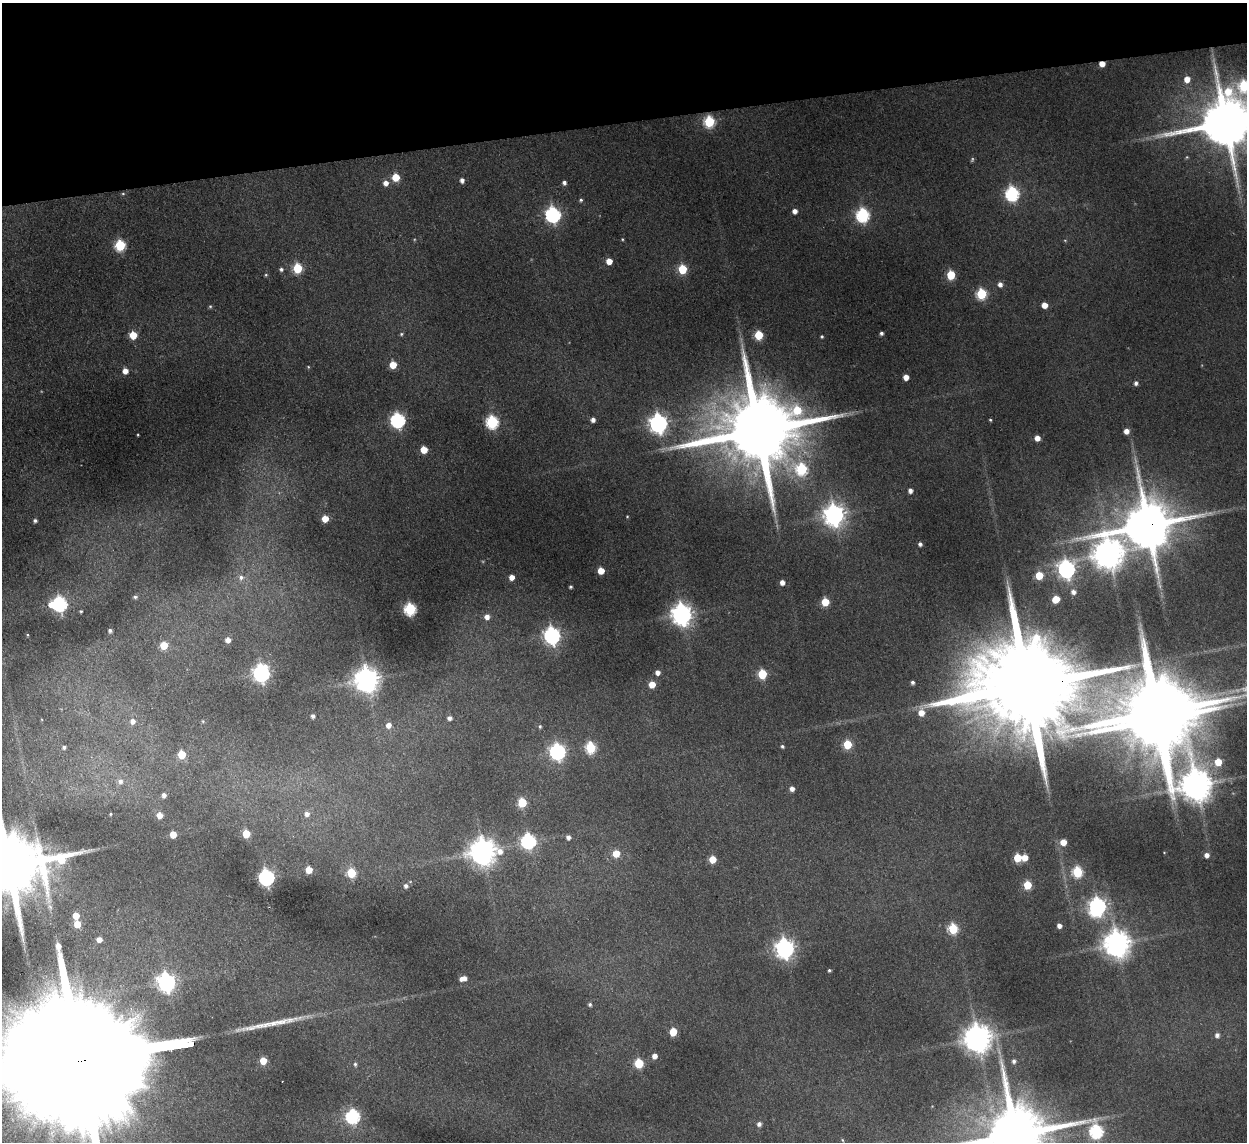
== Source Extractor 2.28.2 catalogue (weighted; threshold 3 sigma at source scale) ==
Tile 3 of 4 x 4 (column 3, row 1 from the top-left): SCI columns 2542-3786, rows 3573-4712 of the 5082 x 4980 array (HDU 1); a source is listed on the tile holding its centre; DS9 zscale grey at full resolution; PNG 1249 x 1144 px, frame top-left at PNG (2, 3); no overlay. Shown black and unused: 11% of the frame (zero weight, under 2 of 3 exposures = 3% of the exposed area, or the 3 px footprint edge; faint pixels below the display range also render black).
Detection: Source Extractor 2.28.2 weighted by HDU 2 'WHT'; one run over the whole footprint, this tile lists its part. Background 0.189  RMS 0.016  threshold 0.0721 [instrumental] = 3 sigma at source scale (4.5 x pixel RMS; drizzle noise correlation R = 1.50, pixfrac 1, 0.05/0.05 arcsec/px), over >= 5 px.
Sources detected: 157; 2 too faint to see at this stretch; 4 inside a brighter object's white glare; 1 long thin detection or spike segment (spike, bleed or trail) — not listed; the other 150 listed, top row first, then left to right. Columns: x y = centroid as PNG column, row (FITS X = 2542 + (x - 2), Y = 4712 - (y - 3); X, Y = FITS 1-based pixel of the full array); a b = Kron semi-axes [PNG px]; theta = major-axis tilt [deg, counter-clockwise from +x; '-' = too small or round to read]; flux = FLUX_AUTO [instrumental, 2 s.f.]
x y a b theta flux
1102 64 5 4 - 14
1187 79 6 5 - 15
1244 86 44 24 9 190
709 121 6 6 - 120
1225 122 14 13 - 9600
1187 157 5 3 - 1.3
396 177 5 5 - 36
462 180 5 4 - 5.8
564 182 5 4 - 4.3
386 183 6 6 - 9
1012 193 7 6 - 250
123 194 5 3 - 1.5
581 200 4 4 - 2.3
795 211 5 5 - 7
553 215 7 6 - 350
863 215 7 6 - 210
622 239 4 3 - 1.4
120 245 6 6 - 110
609 261 5 5 - 17
297 268 6 5 - 76
281 269 5 4 - 3.1
682 269 5 5 - 65
266 275 4 4 - 1.6
951 275 6 5 - 54
1000 284 5 5 - 6.3
981 294 6 6 - 96
1044 305 5 5 - 14
210 306 5 4 - 1.7
881 333 4 4 - 3.1
401 334 5 4 - 2
133 335 5 5 - 37
759 335 5 5 - 54
822 336 3 3 - 1.8
393 365 5 5 - 29
125 371 5 5 - 11
906 377 5 4 - 12
1136 383 5 4 - 3.9
398 420 7 6 - 300
593 420 5 4 - 6.2
990 420 4 3 - 1.6
492 422 7 6 - 170
658 423 8 7 - 660
759 430 26 17 10 24000
1126 431 5 5 - 9.8
1037 438 5 5 - 11
424 450 5 5 - 28
801 469 7 6 - 120
910 490 4 4 - 6.2
834 515 8 7 - 940
627 516 4 3 - 1.1
325 519 5 5 - 22
35 520 4 4 - 3.2
1147 525 15 13 15 8900
920 544 4 4 - 3.9
1108 553 11 11 - 2300
1066 569 7 7 - 520
601 571 5 5 - 23
1039 575 5 5 - 38
241 577 8 8 - 7.3
511 577 5 4 - 11
782 582 4 4 - 8.2
570 587 3 3 - 2.2
1073 592 5 5 - 5.8
135 597 5 4 - 2.6
1056 599 5 5 - 32
825 602 5 5 - 46
51 604 7 6 - 16
60 604 7 6 - 280
410 609 6 6 - 160
81 611 4 3 - 1.5
682 614 8 7 - 950
487 617 6 6 - 8.8
110 630 4 4 - 3.8
28 635 4 3 - 1.2
552 635 7 6 - 460
228 640 5 5 - 9.1
164 645 5 5 - 35
657 672 5 4 - 7.9
261 673 8 7 - 400
762 674 5 5 - 74
367 679 8 8 - 1400
912 682 3 3 - 3.3
652 684 5 5 - 23
1027 686 57 24 -3 51000
1158 712 20 9 7 19000
921 713 7 6 - 16
313 716 4 4 - 3.9
449 718 5 4 - 5.1
133 721 7 7 - 7.7
388 725 6 6 - 9.3
540 726 5 4 - 2.1
847 744 5 5 - 53
782 746 4 4 - 2.3
64 747 5 4 - 3.1
590 747 6 6 - 110
557 751 7 6 - 390
182 754 5 5 - 47
1218 762 6 5 - 28
120 781 7 7 - 6.2
1196 785 20 12 -43 2800
792 789 5 4 - 7
164 795 6 5 - 5.4
522 802 5 5 - 70
110 814 3 3 - 1.5
307 814 6 6 - 7.3
159 815 5 5 - 12
173 834 5 5 - 21
246 834 5 5 - 35
568 837 5 4 - 5.4
528 841 7 6 - 280
1063 842 5 5 - 18
483 851 9 9 - 1700
616 853 5 5 - 30
1207 855 5 5 - 7.1
1025 857 5 5 - 18
1017 858 6 5 - 36
712 859 5 5 - 28
8 866 24 16 7 18000
309 870 5 5 - 23
1077 872 6 5 - 100
351 873 5 5 - 69
266 877 7 6 - 430
1027 885 5 5 - 43
406 886 6 6 - 3.9
1097 906 7 7 - 460
76 916 5 5 - 21
77 924 5 5 - 22
1059 925 5 4 - 7.1
953 929 6 5 - 96
99 939 5 5 - 9
1117 943 9 8 - 1800
785 948 7 7 - 760
829 970 3 3 - 1.9
463 978 8 4 14 10
166 982 7 7 - 600
590 1004 5 5 - 3
673 1032 5 5 - 36
1217 1035 5 5 - 5
977 1038 9 8 - 2000
654 1056 5 5 - 9
81 1060 122 25 8 180000
263 1061 5 5 - 25
1014 1061 6 5 - 4
639 1063 6 5 - 63
355 1064 5 5 - 2.6
353 1116 7 6 - 230
759 1124 6 5 - 5.4
1096 1131 8 6 -58 230
1015 1134 19 16 11 13000
842 1140 5 3 - 1.5
Overlapping masked pixels (flux is a lower limit): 4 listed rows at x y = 1102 64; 1147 525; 1027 686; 81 1060
Isophote crosses this tile's border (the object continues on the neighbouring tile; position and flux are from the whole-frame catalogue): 5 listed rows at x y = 1244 86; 1225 122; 8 866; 81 1060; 1015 1134